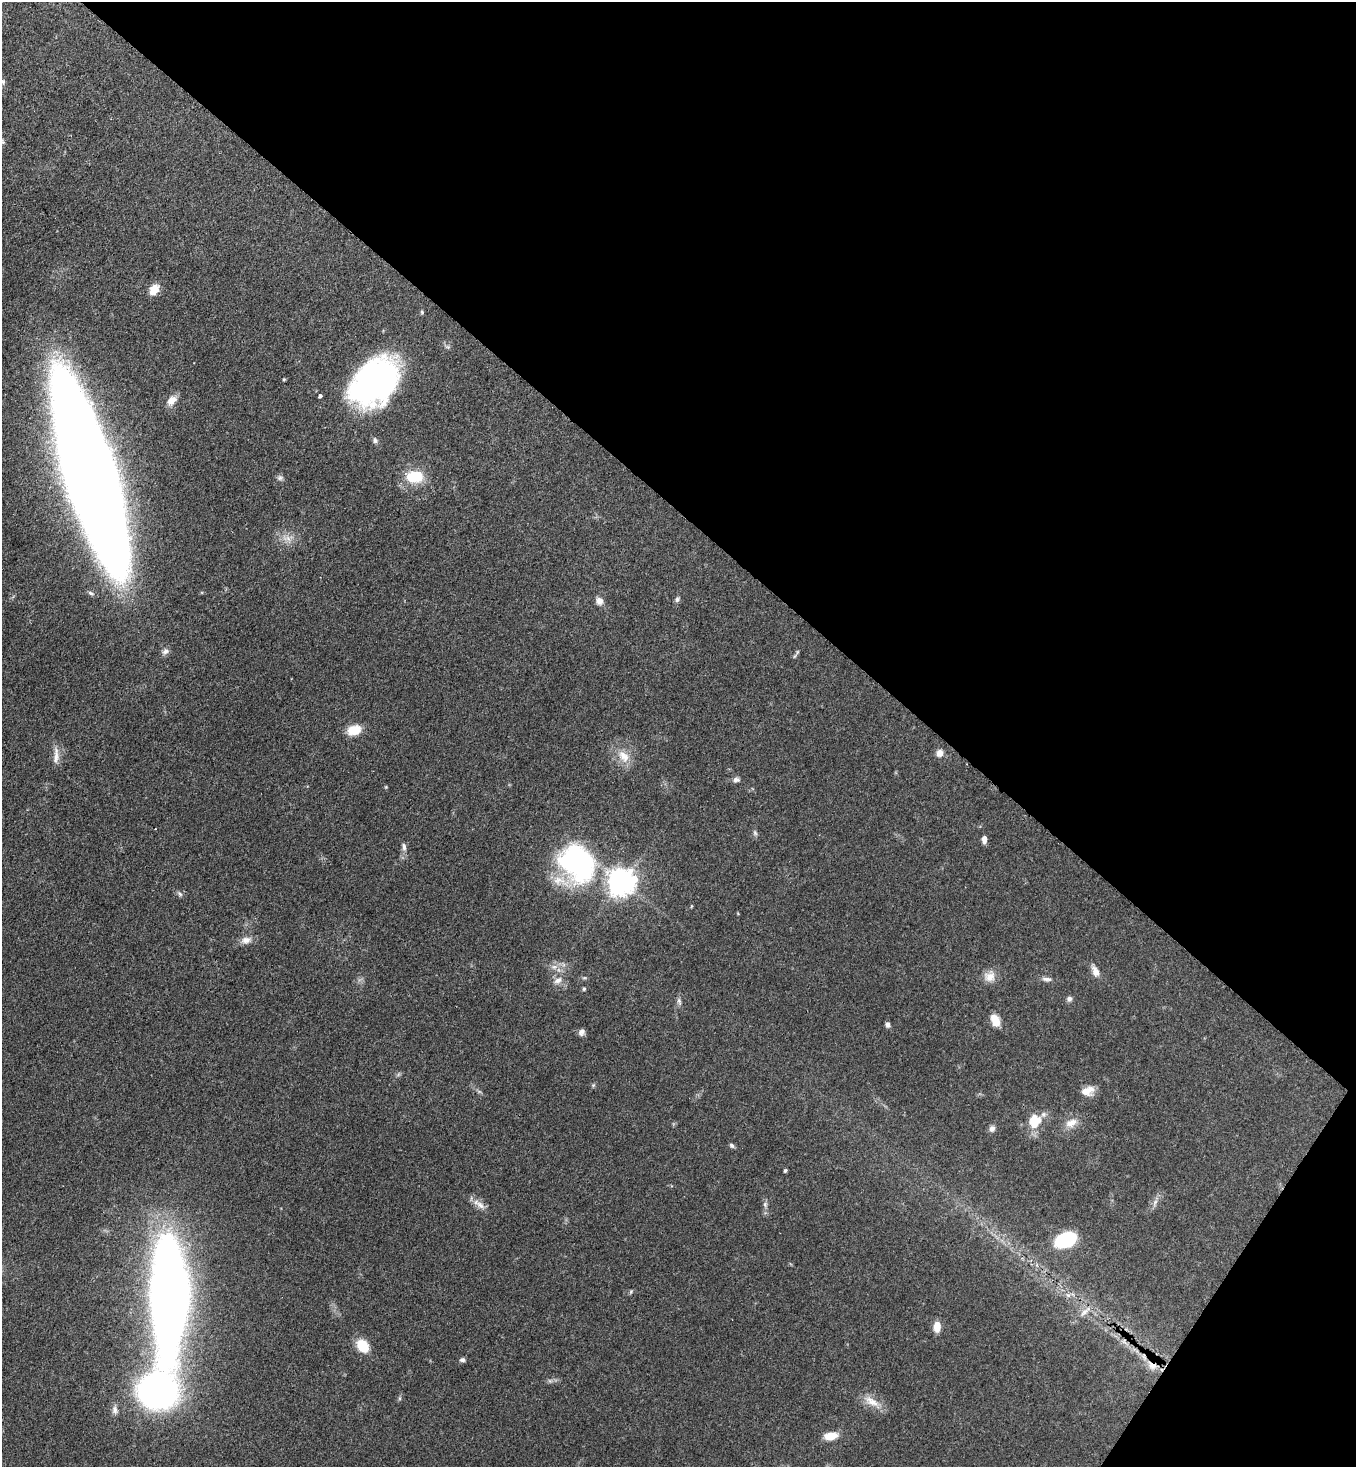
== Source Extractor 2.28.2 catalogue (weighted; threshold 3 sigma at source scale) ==
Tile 8 of 4 x 4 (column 4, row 2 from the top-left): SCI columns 4287-5640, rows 2991-4455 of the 6004 x 5982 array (HDU 1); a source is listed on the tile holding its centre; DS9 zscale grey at full resolution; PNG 1358 x 1469 px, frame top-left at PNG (2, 2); no overlay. Shown black and unused: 38% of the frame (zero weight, under 3 of 4 exposures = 7% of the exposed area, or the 3 px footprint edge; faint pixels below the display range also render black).
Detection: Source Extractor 2.28.2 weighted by HDU 2 'WHT'; one run over the whole footprint, this tile lists its part. Background 0.0862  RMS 0.0038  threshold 0.0173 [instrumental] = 3 sigma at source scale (4.5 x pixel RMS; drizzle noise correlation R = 1.50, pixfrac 1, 0.05/0.05 arcsec/px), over >= 5 px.
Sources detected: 73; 1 too faint to see at this stretch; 1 cosmic-ray / hot-pixel residue — not listed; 4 inside a brighter listed object's ellipse — not listed separately; the other 67 listed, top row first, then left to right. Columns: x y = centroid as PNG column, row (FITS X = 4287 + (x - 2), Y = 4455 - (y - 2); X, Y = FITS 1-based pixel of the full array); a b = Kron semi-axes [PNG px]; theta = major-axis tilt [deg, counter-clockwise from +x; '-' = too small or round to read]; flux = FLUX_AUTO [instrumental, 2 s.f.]
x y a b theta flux
3 81 7 6 - 0.92
2 141 11 5 -59 0.93
154 289 14 10 54 4.1
422 312 6 5 - 0.55
284 379 4 4 - 0.41
375 382 50 34 46 110
320 396 4 3 - 2
172 400 13 8 41 3.4
375 440 7 6 - 1.1
90 475 131 29 -73 1800
414 477 20 14 4 12
280 478 8 7 - 1
287 538 12 8 -16 3
677 599 7 6 - 0.93
599 601 9 9 - 2.4
165 651 10 8 40 1.5
795 656 6 4 70 0.5
354 730 15 10 15 7
940 753 9 9 - 2.4
56 755 25 7 90 3.1
623 756 20 12 -54 5.9
736 780 9 6 6 1.4
386 787 6 3 -72 0.36
755 833 8 5 -74 0.86
984 839 8 5 89 2.3
404 847 10 5 -81 1.5
577 863 46 36 -46 70
622 882 9 8 - 480
180 894 7 4 -45 0.79
246 940 15 9 12 2.8
554 967 10 6 9 2.1
1095 971 14 8 -63 2.9
989 976 15 14 - 4.2
584 978 6 3 17 0.5
1047 979 14 6 -3 1.6
558 981 13 9 39 2.8
584 989 5 4 - 0.69
1069 999 7 7 - 1.2
679 1001 11 5 -74 1.1
995 1020 12 8 -68 6
888 1025 6 5 - 1.1
582 1032 8 7 - 1.5
593 1085 5 5 - 0.56
1090 1089 13 10 -19 3
479 1091 7 4 -19 0.63
1034 1122 19 12 -85 6.9
1071 1123 18 11 23 4.2
992 1129 8 7 - 1.5
732 1145 7 5 -44 0.87
785 1170 3 3 - 0.63
1155 1203 12 5 72 1.6
765 1204 8 5 71 0.96
480 1205 17 8 -39 3
1065 1240 21 14 22 24
631 1292 6 5 - 0.54
170 1296 85 24 90 540
1085 1311 23 7 41 3.6
937 1327 11 7 89 4.3
1124 1341 10 5 -58 1.6
362 1346 12 9 -50 10
462 1360 7 5 -5 0.95
1152 1366 16 10 -33 3.9
157 1392 28 25 -6 150
400 1398 6 4 71 0.55
871 1401 26 11 -30 5.4
115 1410 12 8 -84 1.8
831 1436 14 8 10 6
Overlapping masked pixels (flux is a lower limit): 3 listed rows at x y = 1065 1240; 1124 1341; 1152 1366
Isophote crosses this tile's border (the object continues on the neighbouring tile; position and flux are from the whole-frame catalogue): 2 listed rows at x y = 3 81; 2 141